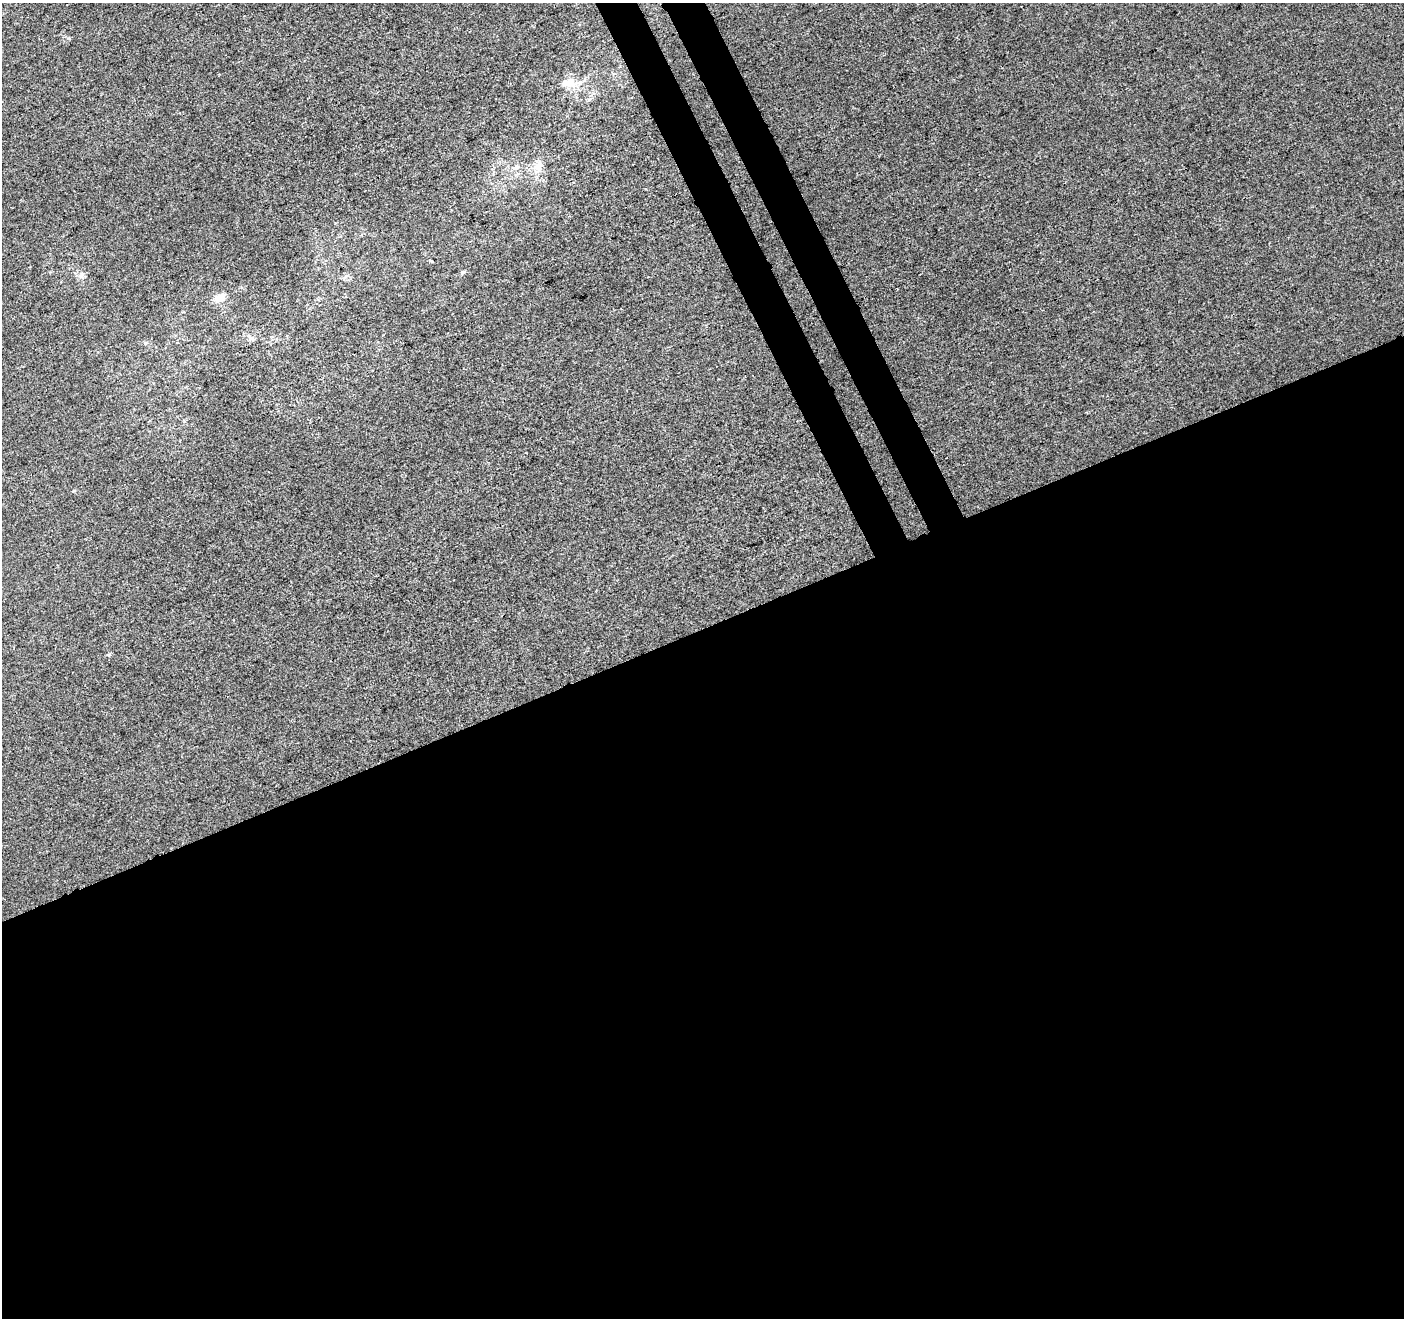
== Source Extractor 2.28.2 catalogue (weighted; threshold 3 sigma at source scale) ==
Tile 15 of 4 x 4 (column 3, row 4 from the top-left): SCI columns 2861-4262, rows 172-1487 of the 5718 x 5551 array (HDU 1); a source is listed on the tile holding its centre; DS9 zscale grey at full resolution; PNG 1406 x 1320 px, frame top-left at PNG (2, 3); no overlay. Shown black and unused: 55% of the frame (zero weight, under 3 of 4 exposures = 5% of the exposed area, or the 3 px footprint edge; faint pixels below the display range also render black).
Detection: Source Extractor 2.28.2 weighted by HDU 2 'WHT'; one run over the whole footprint, this tile lists its part. Background -5.36e-04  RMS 0.0047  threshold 0.021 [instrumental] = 3 sigma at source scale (4.5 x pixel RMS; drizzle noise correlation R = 1.50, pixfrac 1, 0.0396/0.0396 arcsec/px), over >= 5 px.
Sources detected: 8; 1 inside a brighter listed object's ellipse — not listed separately; the other 7 listed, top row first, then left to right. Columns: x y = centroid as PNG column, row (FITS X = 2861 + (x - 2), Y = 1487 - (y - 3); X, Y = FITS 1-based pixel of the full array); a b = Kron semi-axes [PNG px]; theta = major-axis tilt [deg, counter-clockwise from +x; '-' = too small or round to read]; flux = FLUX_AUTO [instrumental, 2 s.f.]
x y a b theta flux
570 82 15 11 -70 5.1
538 166 12 9 35 3.8
517 167 6 5 - 1
463 272 6 5 - 0.69
219 298 15 9 26 5
252 338 9 4 -20 1.1
145 343 6 4 88 0.59